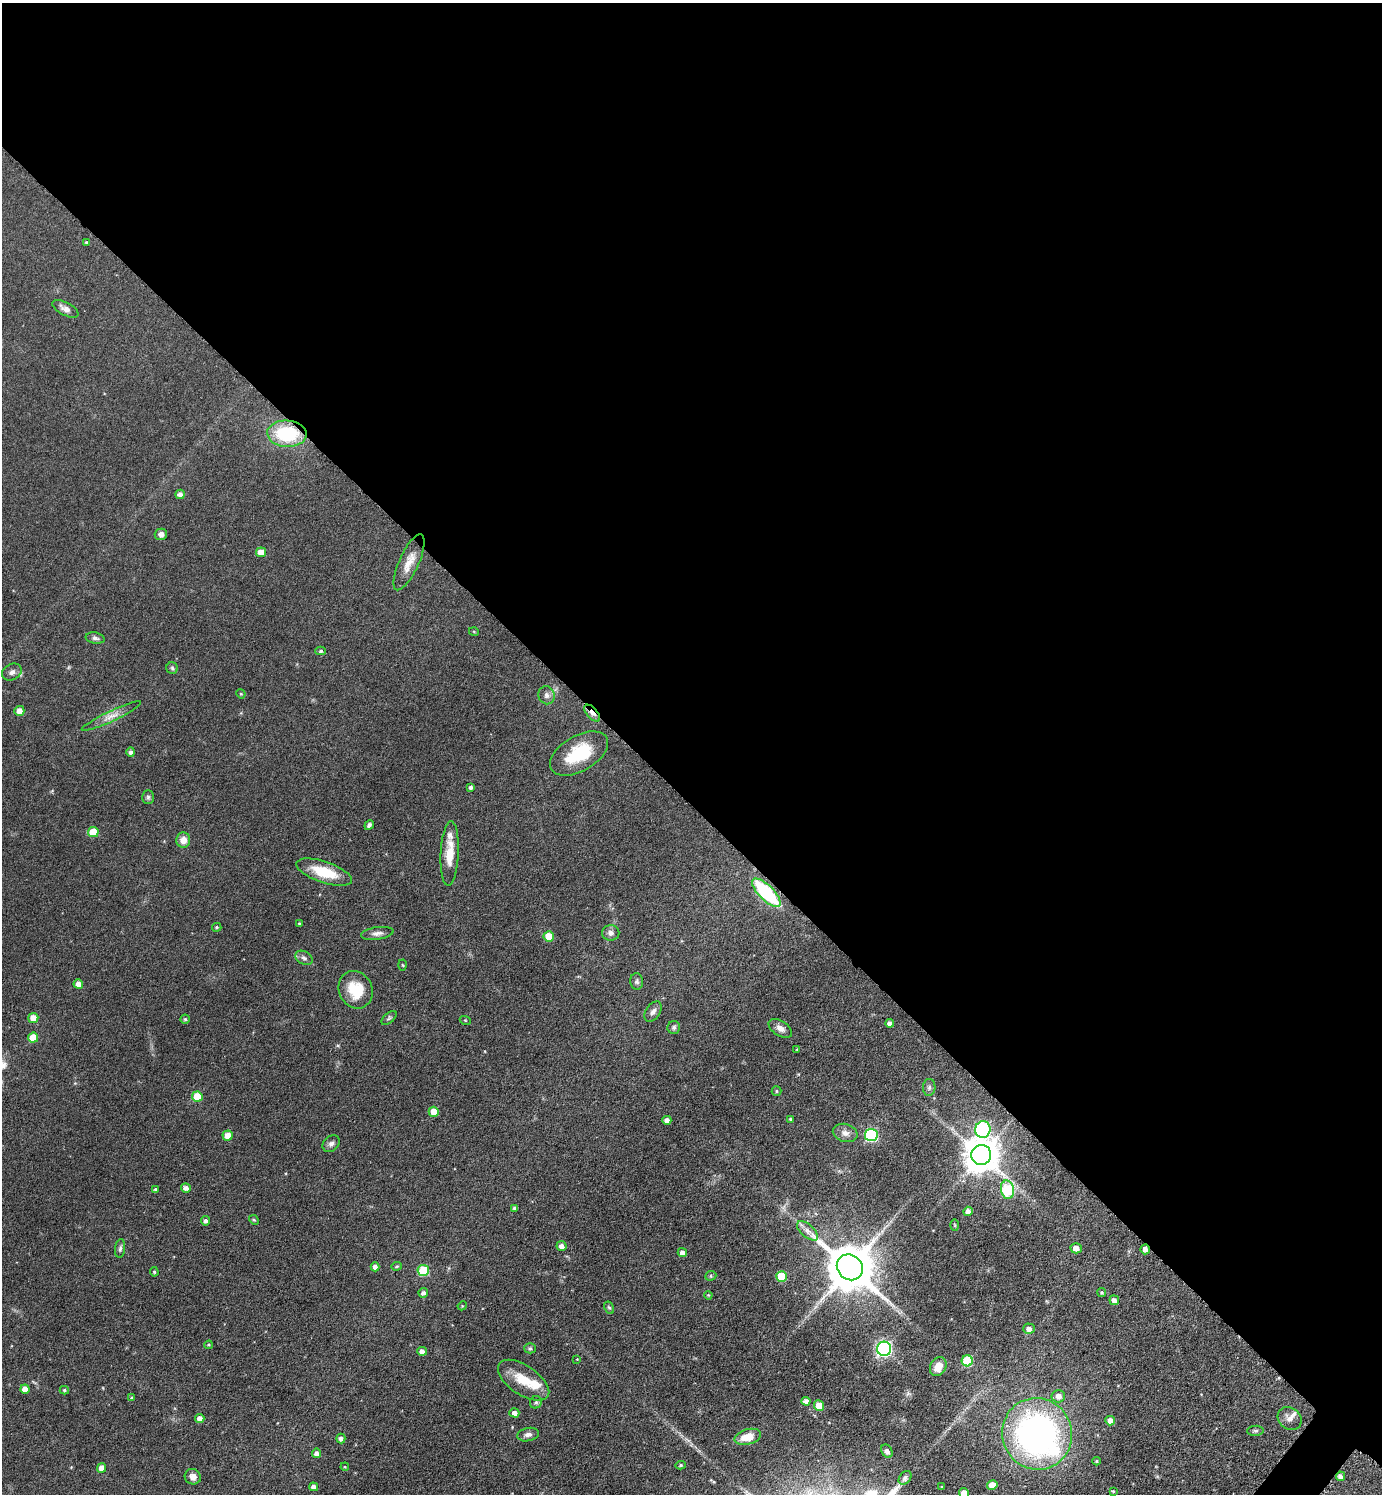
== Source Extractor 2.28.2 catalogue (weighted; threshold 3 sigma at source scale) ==
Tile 3 of 4 x 4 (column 3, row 1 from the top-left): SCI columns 2919-4298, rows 4483-5974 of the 5984 x 5981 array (HDU 1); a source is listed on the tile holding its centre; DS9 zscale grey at full resolution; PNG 1384 x 1496 px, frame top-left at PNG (2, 3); each listed source drawn as its Kron ellipse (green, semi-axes under 4 px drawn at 4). Shown black and unused: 54% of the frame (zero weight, under 3 of 6 exposures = <1% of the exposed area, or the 3 px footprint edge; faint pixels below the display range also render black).
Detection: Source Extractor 2.28.2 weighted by HDU 2 'WHT'; one run over the whole footprint, this tile lists its part. Background 0.081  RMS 0.004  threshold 0.0163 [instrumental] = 3 sigma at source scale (4.09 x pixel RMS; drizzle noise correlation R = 1.36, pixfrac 0.8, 0.05/0.05 arcsec/px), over >= 5 px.
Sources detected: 129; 1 inside a brighter object's white glare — neither listed nor drawn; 3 inside a brighter listed object's ellipse — not listed separately; the other 125 listed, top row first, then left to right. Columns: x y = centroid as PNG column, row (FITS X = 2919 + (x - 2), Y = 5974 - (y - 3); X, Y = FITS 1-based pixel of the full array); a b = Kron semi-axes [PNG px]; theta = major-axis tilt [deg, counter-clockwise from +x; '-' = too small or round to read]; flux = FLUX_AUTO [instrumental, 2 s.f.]
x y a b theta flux
86 242 4 3 - 0.4
65 309 14 6 -28 2
287 434 20 13 -3 24
180 494 5 4 - 1.9
161 534 6 5 - 1.6
261 552 5 4 - 4
409 562 30 9 66 5.3
474 632 5 3 - 0.34
95 638 9 5 -11 1.1
321 651 5 4 - 0.69
172 668 6 5 - 0.63
12 672 10 8 28 1.7
241 694 5 4 - 0.34
547 695 9 8 - 1.6
19 711 5 5 - 3.2
592 713 10 5 -49 2.1
111 716 32 5 25 3.5
131 752 5 4 - 1.1
579 753 32 18 30 17
471 787 4 3 - 0.95
148 797 7 6 - 0.78
369 825 5 4 - 0.97
93 832 5 5 - 10
183 840 7 7 - 3.1
450 854 32 9 87 7.3
324 872 29 10 -18 11
766 893 19 7 -45 34
299 923 3 3 - 0.33
217 927 5 4 - 0.55
377 933 16 6 8 1.9
611 933 8 8 - 1.7
549 936 5 5 - 7.4
304 958 9 6 -30 1.2
402 965 5 3 - 0.37
637 981 8 6 -85 1
78 984 5 4 - 3.2
356 990 19 16 -64 10
653 1011 11 7 54 1.5
33 1018 5 5 - 4.3
389 1018 9 5 40 0.74
185 1019 4 4 - 0.59
465 1020 5 3 - 0.35
890 1023 4 4 - 1.6
674 1027 6 6 - 0.87
780 1028 13 7 -32 2.1
33 1038 5 5 - 6
797 1049 3 3 - 0.28
929 1087 8 6 87 0.99
776 1091 5 4 - 0.56
197 1097 5 5 - 8.8
434 1112 5 5 - 6.4
790 1119 4 4 - 0.52
667 1120 4 4 - 2.1
983 1129 8 7 - 58
845 1133 12 9 -15 2.3
228 1135 5 5 - 4.3
871 1135 6 6 - 46
331 1144 9 7 41 1.2
981 1155 10 10 - 840
186 1188 5 4 - 1.9
155 1189 4 4 - 0.49
1007 1190 9 6 -81 30
514 1208 3 3 - 0.85
968 1211 4 4 - 2
254 1220 5 4 - 0.49
206 1221 5 4 - 1
955 1225 6 4 -88 0.4
807 1231 13 6 -42 2
561 1246 5 5 - 2.1
120 1248 9 5 83 0.88
1076 1248 5 5 - 3.1
1145 1249 5 4 - 1.9
682 1253 4 4 - 1.8
397 1266 5 4 - 0.43
375 1267 4 4 - 1.9
850 1267 14 12 -42 1900
423 1270 5 5 - 18
154 1272 4 4 - 0.53
711 1276 6 4 23 0.58
781 1277 5 5 - 11
1102 1292 4 4 - 0.51
423 1293 5 4 - 1.1
708 1295 4 3 - 0.31
1114 1300 5 5 - 1.6
462 1306 5 4 - 0.34
609 1308 6 4 -61 0.61
1029 1329 6 5 - 1.9
209 1345 4 3 - 0.43
530 1348 6 5 - 0.69
884 1349 7 7 - 85
422 1351 4 4 - 1.8
577 1359 3 3 - 0.22
967 1361 5 5 - 19
938 1367 10 7 61 4.5
524 1380 29 14 -34 9.4
25 1389 4 4 - 3.1
64 1390 4 3 - 0.59
1058 1396 7 6 - 2.5
132 1398 4 3 - 0.72
806 1401 4 4 - 1.8
536 1402 6 5 - 0.82
819 1405 5 5 - 7.8
514 1413 5 4 - 2
200 1418 4 4 - 3
1290 1419 12 10 -39 2.6
1110 1421 5 4 - 2.7
1255 1431 8 5 3 0.73
1037 1434 36 34 -69 140
528 1435 11 6 12 1.6
748 1437 13 7 16 6.3
341 1438 5 4 - 1.4
887 1451 7 5 -61 1.2
316 1453 5 4 - 1.8
1097 1461 4 4 - 0.4
681 1465 5 4 - 0.6
345 1467 4 3 - 0.31
102 1468 5 4 - 3.5
1340 1476 5 4 - 1.6
193 1477 8 7 - 1.9
905 1478 8 5 50 1.3
992 1485 5 5 - 3.9
314 1487 4 4 - 2.2
942 1487 3 3 - 0.42
1113 1491 4 4 - 0.43
964 1493 5 4 - 4.1
Overlapping masked pixels (flux is a lower limit): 4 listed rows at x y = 287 434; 592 713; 766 893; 1145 1249
Isophote crosses this tile's border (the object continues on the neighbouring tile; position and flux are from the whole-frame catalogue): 1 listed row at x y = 964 1493